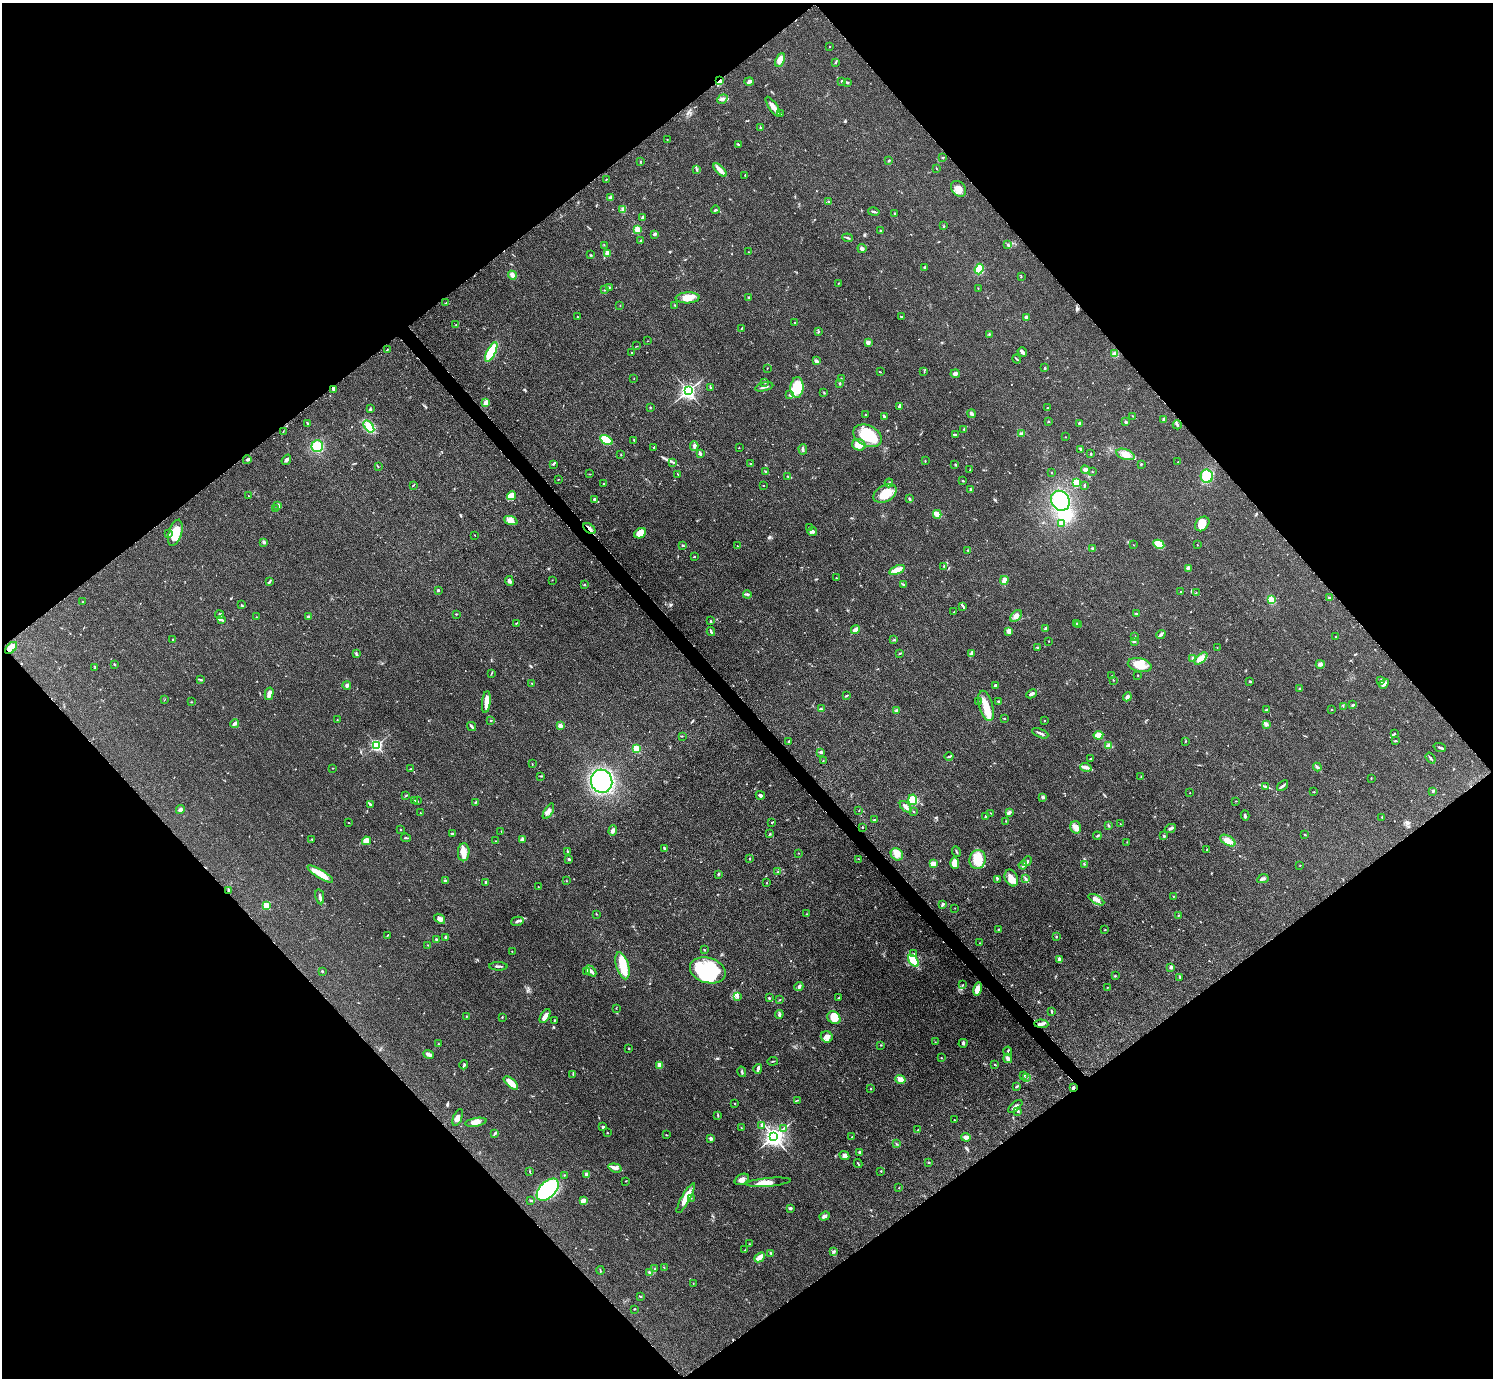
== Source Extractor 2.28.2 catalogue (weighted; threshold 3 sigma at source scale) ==
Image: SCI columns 8-5971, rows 311-5814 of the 5984 x 5981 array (HDU 1 of 3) = the unmasked area's bounding box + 8 px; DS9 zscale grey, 4 x 4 block average (1 PNG px = mean of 4 x 4 image px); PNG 1495 x 1380 px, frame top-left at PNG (2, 3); each listed source drawn as its Kron ellipse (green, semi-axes under 4 px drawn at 4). Shown black and unused: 50% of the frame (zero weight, under 3 of 5 exposures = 1% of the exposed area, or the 3 px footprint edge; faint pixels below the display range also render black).
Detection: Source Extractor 2.28.2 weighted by HDU 2 'WHT'. Background 0.0959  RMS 0.0067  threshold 0.0301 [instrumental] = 3 sigma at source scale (4.5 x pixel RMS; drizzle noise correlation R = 1.50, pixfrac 1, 0.05/0.05 arcsec/px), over >= 5 px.
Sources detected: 597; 3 inside a brighter object's white glare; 2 cosmic-ray / hot-pixel residue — neither listed nor drawn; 6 coinciding with a brighter row at this scale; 32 inside a brighter listed object's ellipse — not listed separately; of the other 554, all 500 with FLUX_AUTO >= 1.13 (the completeness limit of this list) listed and drawn (54 fainter detections not listed), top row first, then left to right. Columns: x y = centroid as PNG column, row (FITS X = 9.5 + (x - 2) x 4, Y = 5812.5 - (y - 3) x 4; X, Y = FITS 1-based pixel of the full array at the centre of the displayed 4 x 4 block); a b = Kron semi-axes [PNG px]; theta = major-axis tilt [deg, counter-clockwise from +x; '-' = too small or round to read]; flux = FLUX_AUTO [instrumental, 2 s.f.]
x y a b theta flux
829 47 2 2 - 1.7
780 60 7 4 67 28
835 63 2 2 - 2.8
720 81 3 2 - 8.5
749 81 5 3 - 9.9
842 81 2 2 - 4.5
847 82 3 2 - 5.6
722 99 5 4 - 10
773 106 11 4 -56 29
780 114 2 2 - 8
760 127 2 2 - 3.2
667 139 2 2 - 1.3
738 144 3 2 - 3.8
943 157 2 2 - 1.9
640 161 2 2 - 1.6
889 161 2 2 - 2.6
936 168 2 2 - 1.5
697 169 4 2 - 5
720 170 8 3 -45 35
745 176 2 2 - 1.4
606 179 2 2 - 1.3
958 189 9 6 -49 27
610 198 3 2 - 6.2
829 201 2 2 - 1.4
622 209 4 3 - 7.6
716 210 4 3 - 5.4
874 212 6 2 -12 6.4
895 214 2 2 - 3.3
642 217 3 2 - 7.2
943 226 2 2 - 1.8
637 230 4 3 - 23
880 231 2 2 - 3.9
654 234 3 2 - 4.3
848 238 5 2 - 5.7
641 240 3 2 - 1.7
604 245 2 2 - 1.2
1008 245 3 2 - 3.1
862 248 4 3 - 9.7
749 252 2 2 - 1.4
607 253 2 2 - 94
591 255 2 2 - 1.8
925 267 2 2 - 7.2
979 269 5 4 - 72
512 275 4 3 - 15
1021 277 2 2 - 2.3
839 283 2 2 - 1.8
609 287 3 2 - 2.1
978 288 2 2 - 1.5
605 290 2 2 - 1.6
749 297 2 2 - 2.6
688 298 12 5 3 39
446 303 2 2 - 3.3
620 305 2 2 - 1.2
675 305 3 2 - 2.4
577 317 2 2 - 2.2
901 317 2 2 - 3.9
1026 317 3 2 - 15
795 323 2 2 - 1.6
456 325 2 2 - 2.2
742 328 2 2 - 1.7
818 332 2 2 - 2.4
989 334 2 2 - 2.1
648 341 2 2 - 1.2
868 342 2 2 - 62
637 346 2 2 - 1.2
387 350 3 2 - 3.1
491 352 11 4 64 170
1022 352 5 2 - 12
631 353 2 2 - 1.7
1115 354 3 3 - 22
1017 359 4 2 - 4.1
816 361 4 2 - 14
767 368 2 2 - 1.7
1045 368 2 2 - 4.2
880 372 3 2 - 1.4
924 372 2 2 - 1.3
955 374 4 4 - 9
841 378 2 2 - 1.9
634 379 2 2 - 1.2
765 382 3 2 - 3.1
840 383 2 2 - 6.8
710 387 2 2 - 2.8
764 387 9 2 14 9.3
797 387 10 6 86 110
334 389 2 2 - 49
688 391 2 2 - 1500
824 393 3 2 - 2.3
789 395 2 2 - 1.9
486 403 3 3 - 23
899 406 3 2 - 4.9
650 407 2 2 - 3
1047 408 2 2 - 2.6
370 409 2 2 - 3.3
971 414 4 3 - 8.5
866 415 2 2 - 2.9
884 416 3 2 - 6.8
1133 416 2 2 - 1.5
1164 420 3 2 - 9.7
1048 422 2 2 - 1.8
1126 422 2 2 - 6.7
307 423 3 2 - 3.1
1080 423 3 2 - 7.5
1177 425 5 2 - 5.1
369 426 7 4 -53 68
964 429 3 2 - 2.6
283 432 2 2 - 1.4
1021 433 2 2 - 5.7
955 435 3 2 - 7.6
868 436 15 10 -26 190
1065 437 2 2 - 1.7
606 440 7 4 -29 150
634 440 2 2 - 2.3
859 445 7 5 -16 29
317 446 6 5 - 84
694 446 5 3 - 9.4
654 447 2 2 - 3
739 448 2 2 - 1.6
803 449 5 2 - 4.9
1081 450 4 2 - 3.3
700 454 4 2 - 7.8
1091 454 2 2 - 4.5
1125 454 9 5 -19 37
621 455 2 2 - 1.6
247 460 4 2 - 5.8
286 460 5 3 - 9.2
925 461 2 2 - 1.5
672 462 4 2 - 3.2
1178 462 2 2 - 1.5
751 463 3 2 - 2.6
553 464 3 2 - 2.9
955 464 2 2 - 2
1141 464 2 2 - 2.8
378 467 2 2 - 1.8
970 470 2 2 - 2
1085 470 4 3 - 14
765 471 3 2 - 3.5
1051 472 2 2 - 1.3
1092 472 2 2 - 2.1
589 474 2 2 - 1.5
678 474 3 2 - 1.6
788 476 2 2 - 2.3
1207 476 7 6 - 100
558 480 2 2 - 1.5
963 481 3 2 - 2.5
604 483 2 2 - 2
889 483 4 2 - 5.9
1077 483 4 3 - 34
413 485 2 2 - 3.3
763 485 2 2 - 1.7
1084 485 3 2 - 3.3
971 489 2 2 - 4.7
885 494 12 8 28 72
248 495 2 2 - 1.3
511 496 5 4 - 30
594 499 2 2 - 4.7
910 499 3 2 - 4.7
1060 501 10 9 - 240
278 506 3 2 - 3.6
275 509 2 2 - 1.4
937 514 4 2 - 42
511 520 7 4 -22 20
1061 523 3 2 - 14
1202 524 8 6 47 35
589 528 7 3 -40 13
809 528 2 2 - 2.4
812 532 4 4 - 11
175 533 13 6 74 78
640 533 6 5 - 37
169 534 4 2 - 5
475 535 2 2 - 1.3
264 542 4 3 - 6.9
1159 544 6 4 -28 57
1134 545 2 2 - 1.2
1197 545 2 2 - 1.2
683 546 2 2 - 3
737 546 2 2 - 2.1
1093 549 3 2 - 5.9
968 550 2 2 - 3.1
694 556 3 2 - 2.3
944 566 2 2 - 3.3
1188 568 4 2 - 4.2
897 570 8 3 21 37
836 578 2 2 - 1.8
552 580 2 2 - 1.2
1004 580 4 2 - 25
509 581 5 3 - 8.5
269 582 4 2 - 5.8
903 584 3 2 - 3.6
584 585 2 2 - 4.1
438 590 2 2 - 13
1181 592 2 2 - 2.7
1196 593 2 2 - 1.3
747 594 4 2 - 5.4
1329 598 2 2 - 3.8
1271 600 4 3 - 27
83 602 2 2 - 1.8
242 605 3 2 - 1.9
963 606 4 2 - 4.4
954 612 2 2 - 1.8
1136 613 2 2 - 2.5
219 614 5 3 - 6.2
456 614 2 2 - 2.2
308 616 3 2 - 5.4
1016 616 7 4 45 17
256 617 2 2 - 1.3
222 620 4 2 - 4.3
711 621 2 2 - 3.4
516 623 3 2 - 3.2
1076 624 2 2 - 11
1078 625 3 2 - 3
1046 628 3 2 - 5.5
855 630 4 3 - 16
1009 631 4 3 - 23
711 632 4 2 - 5.8
1161 634 5 2 - 10
1134 637 2 2 - 1.6
1336 637 2 2 - 1.5
173 640 2 2 - 2.5
894 640 2 2 - 1.8
1049 641 2 2 - 3.2
1134 641 4 2 - 3.6
1038 647 4 2 - 3.7
1217 647 2 2 - 1.2
11 648 7 4 44 39
900 653 3 2 - 3.2
971 653 4 2 - 5.2
356 654 2 2 - 2.9
1193 658 3 2 - 5.3
1201 658 8 4 43 37
114 664 2 2 - 3
1320 664 4 3 - 8.5
1140 665 12 6 -13 46
95 668 2 2 - 1.8
491 673 2 2 - 1.3
1112 675 2 2 - 1.1
1138 675 2 2 - 2.3
200 680 3 2 - 3.6
1113 680 2 2 - 2.7
1250 681 2 2 - 14
1381 681 4 3 - 6.3
532 683 2 2 - 1.2
1384 684 5 3 - 13
347 685 4 4 - 8.7
995 685 2 2 - 7.3
1300 688 3 2 - 2.9
269 694 6 3 77 22
1032 694 5 2 - 12
846 696 4 2 - 3.4
1127 697 4 2 - 13
164 700 2 2 - 1.3
191 702 2 2 - 1.5
486 702 11 4 83 37
979 702 2 2 - 1.5
999 702 3 2 - 6.9
1353 705 4 2 - 3.8
986 706 16 6 -74 64
1343 706 2 2 - 1.8
821 709 3 2 - 3.9
896 710 3 3 - 5.6
1266 710 3 2 - 5.4
1331 710 2 2 - 1.6
1004 718 3 2 - 2.1
337 720 2 2 - 1.5
490 720 2 2 - 2.2
1044 721 2 2 - 2.6
235 723 4 3 - 9.5
1266 724 3 3 - 6.4
472 726 5 2 - 8.2
560 726 2 2 - 66
1040 733 9 2 -24 8.4
1394 734 3 2 - 4.1
1098 735 5 3 - 38
682 736 3 2 - 2.2
1185 741 2 2 - 1.7
1396 741 4 2 - 3.8
789 742 2 2 - 5
376 745 2 2 - 640
1108 746 4 3 - 26
1440 747 6 2 -22 6.5
636 749 2 2 - 220
821 752 3 2 - 7.8
949 757 4 2 - 4.4
1431 758 6 2 -52 7.1
1090 759 2 2 - 3.9
823 761 2 2 - 1.7
532 764 3 2 - 1.6
1086 767 6 4 -18 14
1317 767 4 2 - 6.3
333 768 2 2 - 1.4
411 769 2 2 - 3.7
541 776 2 2 - 2.2
1141 777 2 2 - 1.3
1371 778 2 2 - 2.2
602 781 11 10 - 600
1283 786 6 2 39 6.7
1266 787 3 2 - 2.2
1433 791 3 2 - 6.3
1314 792 3 2 - 1.5
1190 793 2 2 - 1.3
760 795 5 3 - 9.9
406 796 3 2 - 2.9
1043 797 3 2 - 3.9
913 800 5 4 - 68
415 801 2 2 - 1.2
417 801 2 2 - 2
1235 801 2 2 - 1.7
475 803 4 2 - 4.2
370 804 4 2 - 5
906 807 7 2 -43 18
180 809 4 4 - 8.2
548 811 9 3 60 15
859 811 3 2 - 1.3
913 811 3 2 - 2.4
421 813 2 2 - 1.3
991 813 3 2 - 1.9
1009 813 4 3 - 6.8
1245 815 5 2 - 5.2
985 817 3 2 - 2.8
1382 817 2 2 - 2.5
875 820 3 2 - 8.2
1006 821 2 2 - 1.2
772 822 2 2 - 1.8
349 823 2 2 - 1.2
1120 824 2 2 - 1.3
1108 825 3 2 - 3.7
862 827 2 2 - 2.6
1076 827 6 5 - 21
1170 828 6 2 26 7.2
400 830 2 2 - 1.5
501 831 2 2 - 1.2
613 831 5 3 - 14
452 833 3 2 - 4
770 833 2 2 - 2
1304 835 2 2 - 2.2
1097 836 4 2 - 3.7
1164 836 3 2 - 3.6
406 838 5 2 - 3.9
312 839 2 2 - 1.6
522 839 3 3 - 5.6
366 841 4 4 - 35
496 841 2 2 - 1.3
1228 841 8 4 -31 31
1127 842 2 2 - 1.8
665 849 3 2 - 3
1207 850 2 2 - 2
567 851 2 2 - 1.5
956 851 5 2 - 3.5
464 852 9 6 86 32
799 853 2 2 - 1.8
897 854 7 5 -43 25
569 859 2 2 - 12
750 859 3 2 - 3.1
858 859 2 2 - 2
978 859 9 8 - 78
1027 861 5 3 - 8.9
955 863 6 4 -88 40
933 864 3 3 - 36
1085 864 2 2 - 1.4
1023 865 4 3 - 9.4
1300 865 2 2 - 2.7
778 872 3 2 - 2.5
320 874 15 4 -31 51
718 874 4 2 - 4.2
1011 878 9 6 -65 34
997 879 2 2 - 3
1026 879 3 2 - 5.1
1263 879 6 2 26 9.5
445 880 2 2 - 4.2
566 881 2 2 - 1.4
486 882 2 2 - 5.8
767 883 2 2 - 1.9
538 887 2 2 - 1.7
228 890 4 2 - 7.8
1174 896 2 2 - 1.2
320 897 8 2 -79 7.7
1096 900 9 3 -31 14
942 905 3 3 - 5.5
266 906 2 2 - 170
955 908 2 2 - 1.3
597 914 2 2 - 1.6
807 914 2 2 - 1.4
1178 915 2 2 - 1.4
440 919 6 3 -38 15
517 921 6 2 14 7.8
999 929 4 2 - 3.1
1105 930 2 2 - 1.5
387 935 3 2 - 2.3
446 937 4 2 - 6.9
1056 937 2 2 - 7.8
436 939 3 2 - 2.6
980 943 2 2 - 1.3
428 945 2 2 - 1.8
704 950 3 2 - 2.4
512 951 2 2 - 2.5
914 954 2 2 - 3
1060 960 4 3 - 11
913 961 7 2 -53 120
498 966 9 2 -2 7
622 966 14 6 -74 89
1171 967 2 2 - 30
708 970 18 12 -16 230
322 971 2 2 - 3.7
587 971 3 2 - 4.8
591 971 6 3 -47 16
1115 976 2 2 - 4
1180 977 3 2 - 3
963 985 2 2 - 1.4
799 987 5 2 - 6.7
1107 987 2 2 - 1.6
978 989 6 3 77 33
738 996 4 2 - 5
769 998 2 2 - 4
838 998 2 2 - 1.6
779 1000 2 2 - 2
616 1008 2 2 - 1.8
1052 1012 4 2 - 3.4
779 1014 4 3 - 6.9
467 1016 2 2 - 2.8
545 1016 8 3 58 22
502 1017 2 2 - 2.5
834 1018 7 6 - 44
554 1020 3 2 - 2.3
1041 1024 7 3 -2 12
827 1037 6 5 - 22
935 1042 2 2 - 1.2
963 1043 4 3 - 5.6
438 1044 2 2 - 1.7
881 1045 2 2 - 2.4
629 1048 2 2 - 3.3
1008 1051 4 2 - 3.6
428 1054 5 3 - 12
941 1058 2 2 - 2
1008 1058 5 4 - 9.7
773 1061 5 2 - 2.9
464 1065 4 2 - 4.6
660 1065 3 2 - 33
995 1065 3 2 - 2.9
758 1069 5 2 - 9.7
742 1072 5 2 - 5
573 1074 3 2 - 2.7
1024 1076 2 2 - 1.5
1027 1077 3 2 - 2.9
900 1079 5 4 - 22
511 1083 9 3 -42 59
1017 1086 3 2 - 3.9
1073 1088 2 2 - 9.8
870 1089 2 2 - 3.1
797 1100 2 2 - 2.1
735 1103 2 2 - 2.1
1015 1106 8 3 39 11
1018 1111 2 2 - 2.7
718 1116 3 2 - 2.2
458 1117 9 4 69 16
954 1120 2 2 - 2.6
476 1122 11 4 9 26
762 1125 4 3 - 8.8
603 1127 3 2 - 6.1
741 1128 2 2 - 1.9
784 1128 3 2 - 3.8
918 1130 2 2 - 1.2
495 1133 3 2 - 7.1
607 1133 2 2 - 2
666 1135 3 2 - 2.3
774 1136 3 3 - 2500
852 1137 2 2 - 3.2
966 1137 5 4 - 13
711 1138 3 2 - 8.4
896 1144 2 2 - 1.4
860 1152 3 2 - 7.1
844 1156 5 4 - 11
929 1162 2 2 - 4.7
858 1164 4 2 - 3.2
615 1168 6 3 -17 12
881 1171 2 2 - 2.7
530 1172 4 2 - 2.5
587 1174 2 2 - 49
564 1175 2 2 - 2.2
742 1179 7 5 29 18
625 1181 2 2 - 1.5
769 1182 22 4 5 36
899 1188 2 2 - 2
548 1190 13 8 45 210
686 1198 17 4 61 65
691 1198 2 2 - 1.4
531 1200 3 2 - 2.9
583 1201 3 3 - 22
790 1208 3 2 - 7.8
825 1216 6 3 20 9.8
749 1244 2 2 - 2
745 1250 2 2 - 1.6
834 1252 3 3 - 4.6
771 1253 3 2 - 4.9
760 1257 6 3 41 22
664 1267 2 2 - 2
655 1269 2 2 - 1.8
600 1270 4 2 - 3.1
649 1272 3 2 - 3.5
693 1283 2 2 - 1.4
640 1296 3 2 - 3
634 1309 2 2 - 2.9
Overlapping masked pixels (flux is a lower limit): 4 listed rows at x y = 720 81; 589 528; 11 648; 1073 1088
Diffuse or blended objects may show on this block-average render without a row.